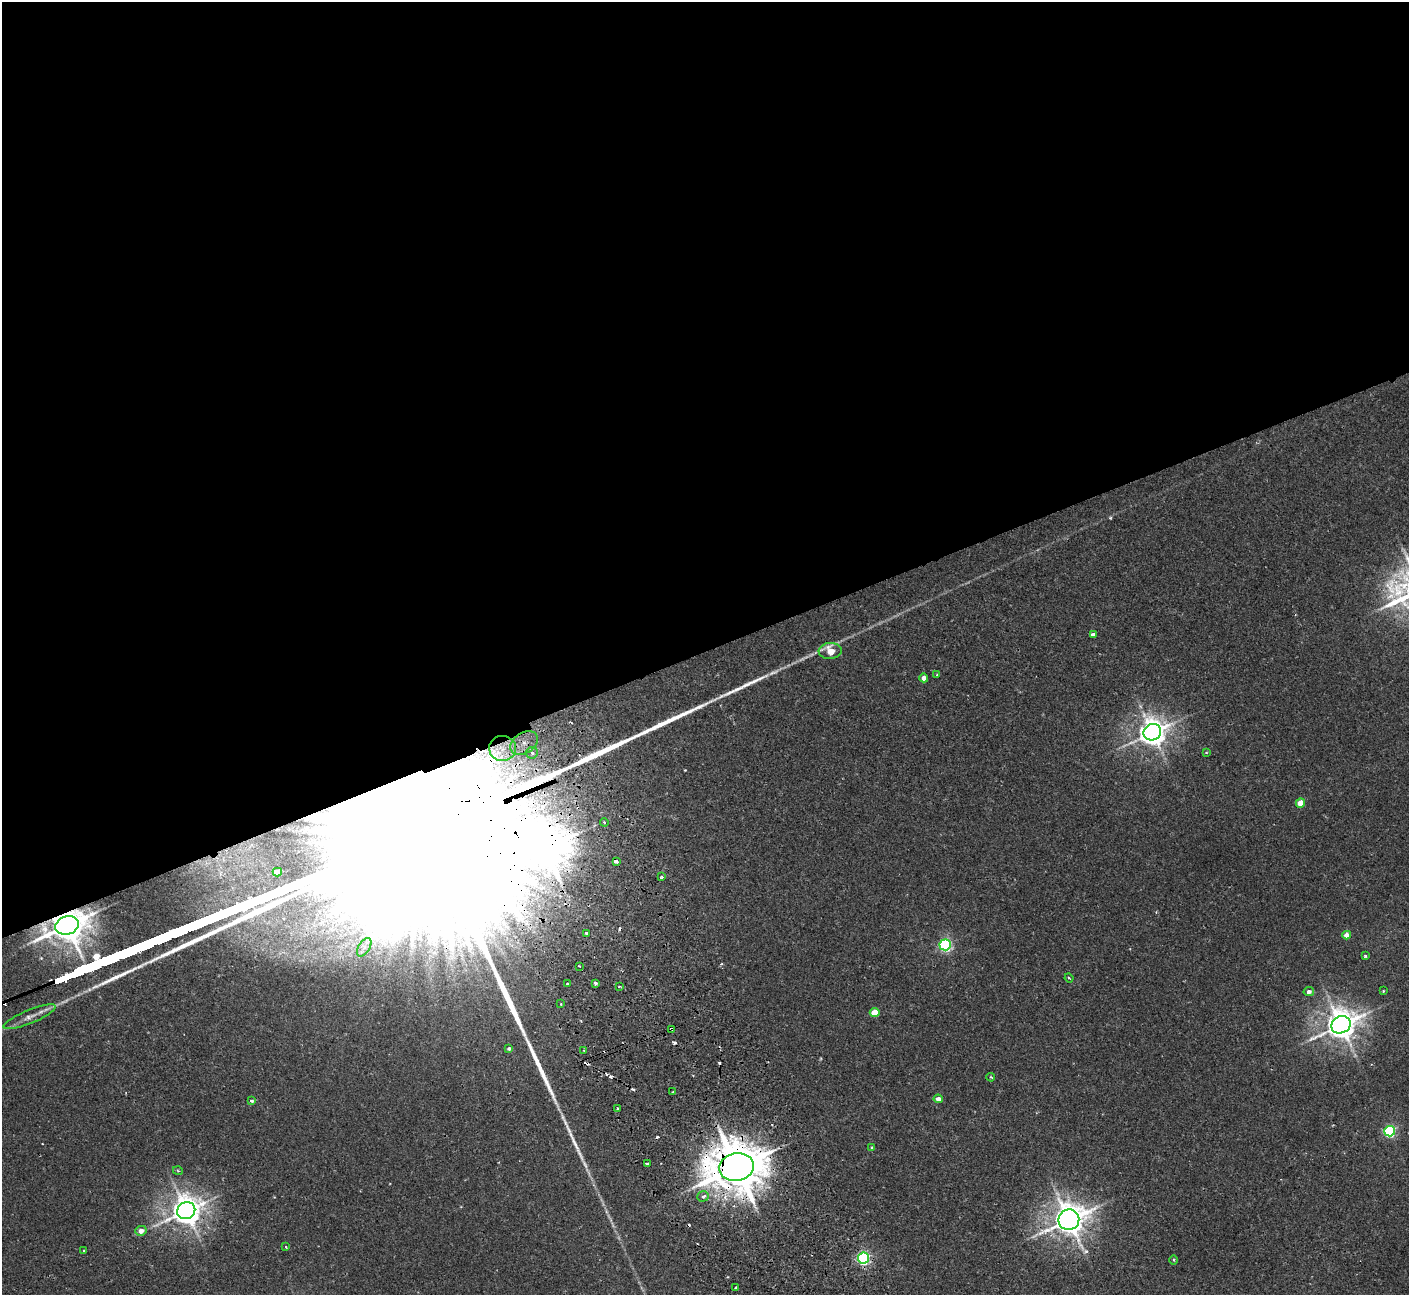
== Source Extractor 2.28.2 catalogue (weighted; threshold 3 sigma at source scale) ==
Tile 2 of 4 x 4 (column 2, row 1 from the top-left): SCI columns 1461-2867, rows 4066-5358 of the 5737 x 5674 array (HDU 1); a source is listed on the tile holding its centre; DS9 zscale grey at full resolution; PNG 1411 x 1297 px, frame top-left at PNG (2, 2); each listed source drawn as its Kron ellipse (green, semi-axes under 4 px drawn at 4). Shown black and unused: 51% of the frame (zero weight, under 2 of 3 exposures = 3% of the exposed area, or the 3 px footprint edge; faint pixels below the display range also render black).
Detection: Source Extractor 2.28.2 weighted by HDU 2 'WHT'; one run over the whole footprint, this tile lists its part. Background 0.0296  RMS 0.0027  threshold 0.012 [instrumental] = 3 sigma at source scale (4.5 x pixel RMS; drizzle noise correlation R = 1.50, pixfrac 1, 0.05/0.05 arcsec/px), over >= 5 px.
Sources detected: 67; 1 inside a brighter object's white glare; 11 cosmic-ray / hot-pixel residue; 2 long thin detections or spike segments (spike, bleed or trail) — neither listed nor drawn; the other 53 listed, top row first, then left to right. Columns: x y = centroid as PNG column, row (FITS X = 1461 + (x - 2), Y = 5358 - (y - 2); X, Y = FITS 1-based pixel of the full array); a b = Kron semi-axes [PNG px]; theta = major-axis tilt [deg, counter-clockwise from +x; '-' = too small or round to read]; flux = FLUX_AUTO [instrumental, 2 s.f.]
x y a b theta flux
1093 634 4 3 - 0.98
830 651 11 8 5 6.1
937 675 3 2 - 0.23
924 678 4 4 - 1.2
1152 732 9 8 - 330
524 743 15 10 32 4.6
503 748 13 12 - 5.6
1206 752 4 4 - 0.27
532 753 6 6 - 1.1
1300 803 4 4 - 4.4
604 822 4 3 - 0.3
616 861 4 3 - 1.5
277 872 4 4 - 3
662 877 3 3 - 0.45
67 925 12 9 19 690
586 933 3 3 - 0.75
1347 935 4 4 - 2.8
945 945 6 5 - 49
364 947 10 5 57 1.5
1365 956 3 3 - 0.73
579 966 3 2 - 0.19
1069 978 4 3 - 0.24
595 983 3 3 - 0.71
568 984 3 3 - 0.86
619 987 3 2 - 0.19
1309 991 5 4 - 0.94
1383 991 2 2 - 0.25
561 1004 3 2 - 0.2
875 1012 5 4 - 5.7
30 1017 28 6 22 2.6
1341 1025 10 8 28 430
672 1029 4 3 - 0.82
509 1048 4 3 - 0.56
584 1050 3 2 - 0.27
991 1077 4 3 - 0.3
673 1092 3 3 - 0.56
938 1099 5 4 - 1.8
252 1101 4 4 - 0.62
618 1108 4 3 - 0.32
1390 1131 5 5 - 41
872 1148 3 3 - 0.41
647 1163 3 3 - 0.79
737 1167 17 14 11 1400
178 1171 5 3 - 0.27
703 1196 6 5 - 1.1
186 1211 9 8 - 400
1069 1220 10 10 - 480
141 1231 5 5 - 2.3
286 1247 3 2 - 0.3
84 1250 4 3 - 0.2
863 1258 5 5 - 52
1174 1260 5 3 - 0.3
736 1288 3 3 - 0.69
Overlapping masked pixels (flux is a lower limit): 8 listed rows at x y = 524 743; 503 748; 616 861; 67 925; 672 1029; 737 1167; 186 1211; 1069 1220
Unlisted compact peaks at least as high as the median listed source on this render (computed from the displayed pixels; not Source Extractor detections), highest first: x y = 1110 518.